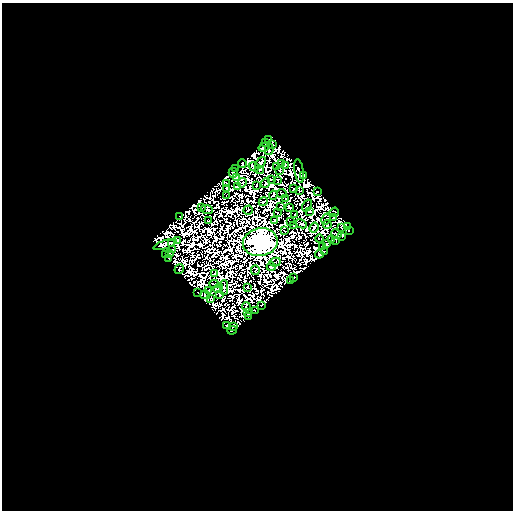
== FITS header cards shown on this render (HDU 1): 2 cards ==
NAXIS1  =                  511
NAXIS2  =                  508

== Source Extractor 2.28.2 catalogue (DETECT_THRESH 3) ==
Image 511 x 508 px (HDU 1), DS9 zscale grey, 1 PNG px = 1 image px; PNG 515 x 512 px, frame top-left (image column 1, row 508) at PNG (2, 3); each listed source drawn as its Kron ellipse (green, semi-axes under 4 px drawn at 4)
Background 2.36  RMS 6.1e-04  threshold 0.00182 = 3 sigma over >= 5 px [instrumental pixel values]
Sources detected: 228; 129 with non-positive FLUX_AUTO (blend fragments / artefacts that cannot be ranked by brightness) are neither listed nor drawn; the other 99 listed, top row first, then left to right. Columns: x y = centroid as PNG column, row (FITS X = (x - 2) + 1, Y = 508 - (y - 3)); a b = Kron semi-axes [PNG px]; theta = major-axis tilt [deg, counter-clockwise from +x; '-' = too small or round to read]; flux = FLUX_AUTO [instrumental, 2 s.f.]
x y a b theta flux
269 139 2 2 - 4.3
266 142 3 2 - 73
272 144 4 2 - 21
264 147 5 2 - 35
269 149 6 2 78 44
242 163 5 2 - 73
260 163 7 3 50 64
282 164 3 2 - 89
285 165 3 2 - 50
277 166 2 2 - 95
254 167 5 3 - 94
236 168 4 2 - 140
259 170 4 2 - 34
280 170 3 2 - 25
299 171 12 4 -83 190
233 173 5 3 - 65
304 176 3 3 - 150
237 177 2 2 - 95
271 179 3 2 - 19
278 180 3 2 - 2.4
226 183 3 2 - 48
242 183 5 2 - 11
266 183 5 3 - 78
257 185 3 2 - 130
237 187 3 2 - 4.3
226 188 3 2 - 3.2
294 189 3 2 - 61
300 191 3 2 - 17
317 191 4 2 - 170
282 193 5 2 - 96
227 195 3 2 - 2.6
273 195 4 3 - 52
286 199 2 2 - 110
263 202 5 2 - 59
307 205 6 2 59 88
280 207 2 2 - 69
201 208 3 2 - 81
290 208 4 2 - 130
207 210 6 3 -22 150
248 210 5 2 - 91
309 211 3 2 - 110
334 212 5 3 - 12
277 213 2 2 - 13
295 215 3 2 - 22
180 216 4 2 - 20
333 217 2 2 - 140
326 219 6 2 60 160
209 221 2 2 - 78
274 221 2 2 - 42
291 222 2 2 - 96
301 224 6 2 -28 130
327 224 4 2 - 80
294 226 3 2 - 42
347 226 3 3 - 59
314 228 5 3 - 190
342 228 3 2 - 67
285 231 3 2 - 53
349 231 3 2 - 84
336 234 5 3 - 120
342 236 4 3 - 150
320 239 4 2 - 3.2
177 240 3 2 - 110
331 240 2 2 - 38
336 240 4 2 - 0.64
260 242 17 14 10 300000
172 243 3 2 - 180
165 244 12 4 18 25
327 244 2 2 - 54
322 246 3 2 - 67
172 250 4 3 - 46
324 252 3 2 - 71
170 253 4 2 - 35
166 254 4 2 - 75
319 254 4 2 - 120
169 259 4 2 - 85
275 262 5 2 - 19
271 267 4 3 - 130
179 269 5 2 - 180
255 270 4 2 - 1.8
215 273 3 2 - 59
294 278 3 3 - 270
290 280 3 2 - 2.3
214 284 5 2 - 150
248 287 2 2 - 47
218 288 5 3 - 110
224 288 7 2 -89 11
208 291 4 2 - 210
197 293 2 2 - 64
205 295 5 4 - 150
220 295 4 3 - 46
211 299 3 2 - 160
262 305 3 2 - 39
246 307 5 2 - 16
255 311 3 2 - 49
248 313 3 2 - 140
249 317 3 2 - 58
227 326 3 3 - 230
233 326 4 2 - 50
232 330 5 3 - 110
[129 non-positive-flux detections neither listed nor drawn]